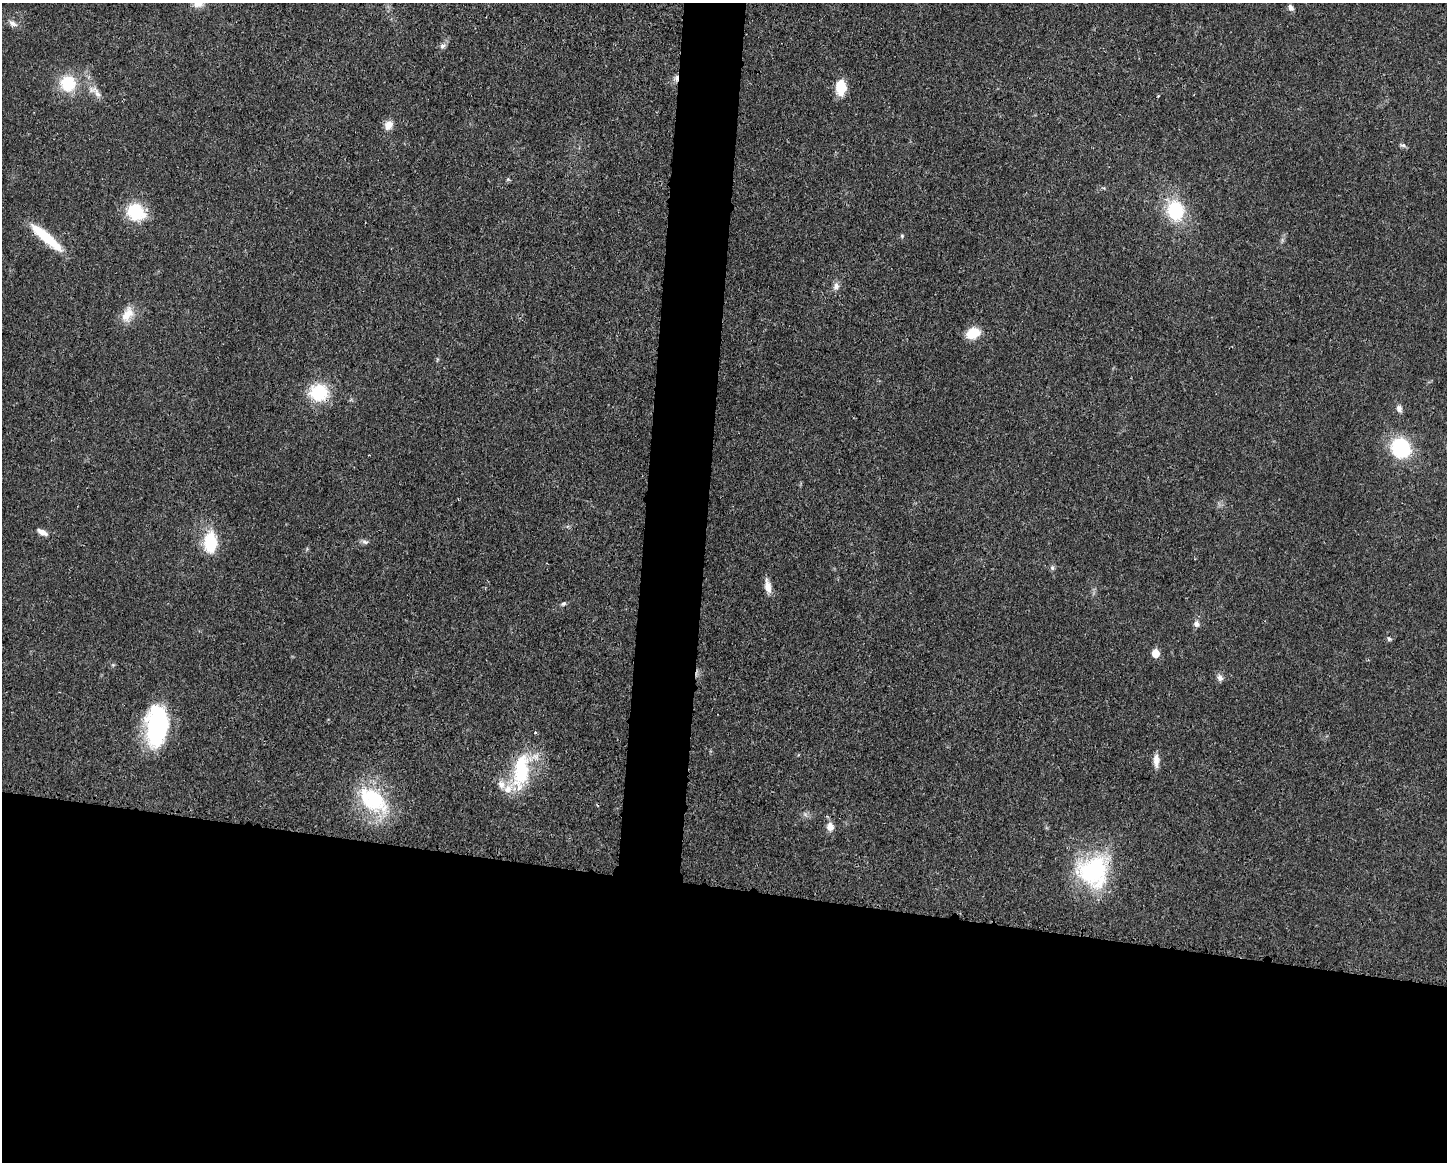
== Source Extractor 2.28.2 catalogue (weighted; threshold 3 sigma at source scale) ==
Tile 11 of 3 x 4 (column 2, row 4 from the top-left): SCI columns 1556-3000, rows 9-1168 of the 4670 x 4657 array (HDU 1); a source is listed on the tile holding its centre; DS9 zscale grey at full resolution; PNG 1449 x 1164 px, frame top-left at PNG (2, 3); no overlay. Shown black and unused: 27% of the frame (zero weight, under 3 of 4 exposures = <1% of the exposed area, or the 3 px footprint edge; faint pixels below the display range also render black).
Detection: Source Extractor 2.28.2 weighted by HDU 2 'WHT'; one run over the whole footprint, this tile lists its part. Background 0.0206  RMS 0.0023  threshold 0.0102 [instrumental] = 3 sigma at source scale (4.5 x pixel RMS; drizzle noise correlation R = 1.50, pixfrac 1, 0.05/0.05 arcsec/px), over >= 5 px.
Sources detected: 39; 1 cosmic-ray / hot-pixel residue — not listed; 3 inside a brighter listed object's ellipse — not listed separately; the other 35 listed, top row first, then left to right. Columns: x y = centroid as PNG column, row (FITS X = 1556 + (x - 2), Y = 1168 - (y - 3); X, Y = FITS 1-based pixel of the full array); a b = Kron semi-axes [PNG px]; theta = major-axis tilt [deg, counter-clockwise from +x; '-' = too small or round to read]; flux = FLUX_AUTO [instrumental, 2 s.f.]
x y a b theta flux
1290 7 8 6 -56 0.86
13 24 12 6 -26 1.1
442 46 8 6 16 0.68
676 78 9 5 89 0.89
68 83 21 20 - 7.4
841 87 15 10 -90 5.5
95 92 24 9 -43 2.3
388 125 11 9 51 1.9
1403 145 8 5 -7 0.5
1175 211 17 14 -73 14
136 212 22 18 -39 9.1
902 236 5 4 - 0.31
46 237 45 10 -40 8.5
836 286 10 8 77 1.1
127 314 23 13 62 3.3
973 333 14 10 21 5.3
319 392 19 17 6 10
1399 409 9 7 -75 1
1401 448 24 22 -52 13
42 532 13 6 -26 1.4
210 542 22 14 -87 9
365 542 10 5 -18 0.63
1052 568 7 5 -69 0.51
768 587 17 7 -79 2
563 604 7 5 21 0.43
1196 624 7 7 - 0.91
1389 639 6 5 - 0.41
1155 653 6 6 - 4
1220 678 9 8 - 0.92
157 726 41 20 85 28
1156 761 18 7 -89 1.7
521 771 53 21 81 15
373 800 44 26 -39 17
830 827 8 7 - 1.9
1093 871 40 38 46 24
Overlapping masked pixels (flux is a lower limit): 4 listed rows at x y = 676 78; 46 237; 319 392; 521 771